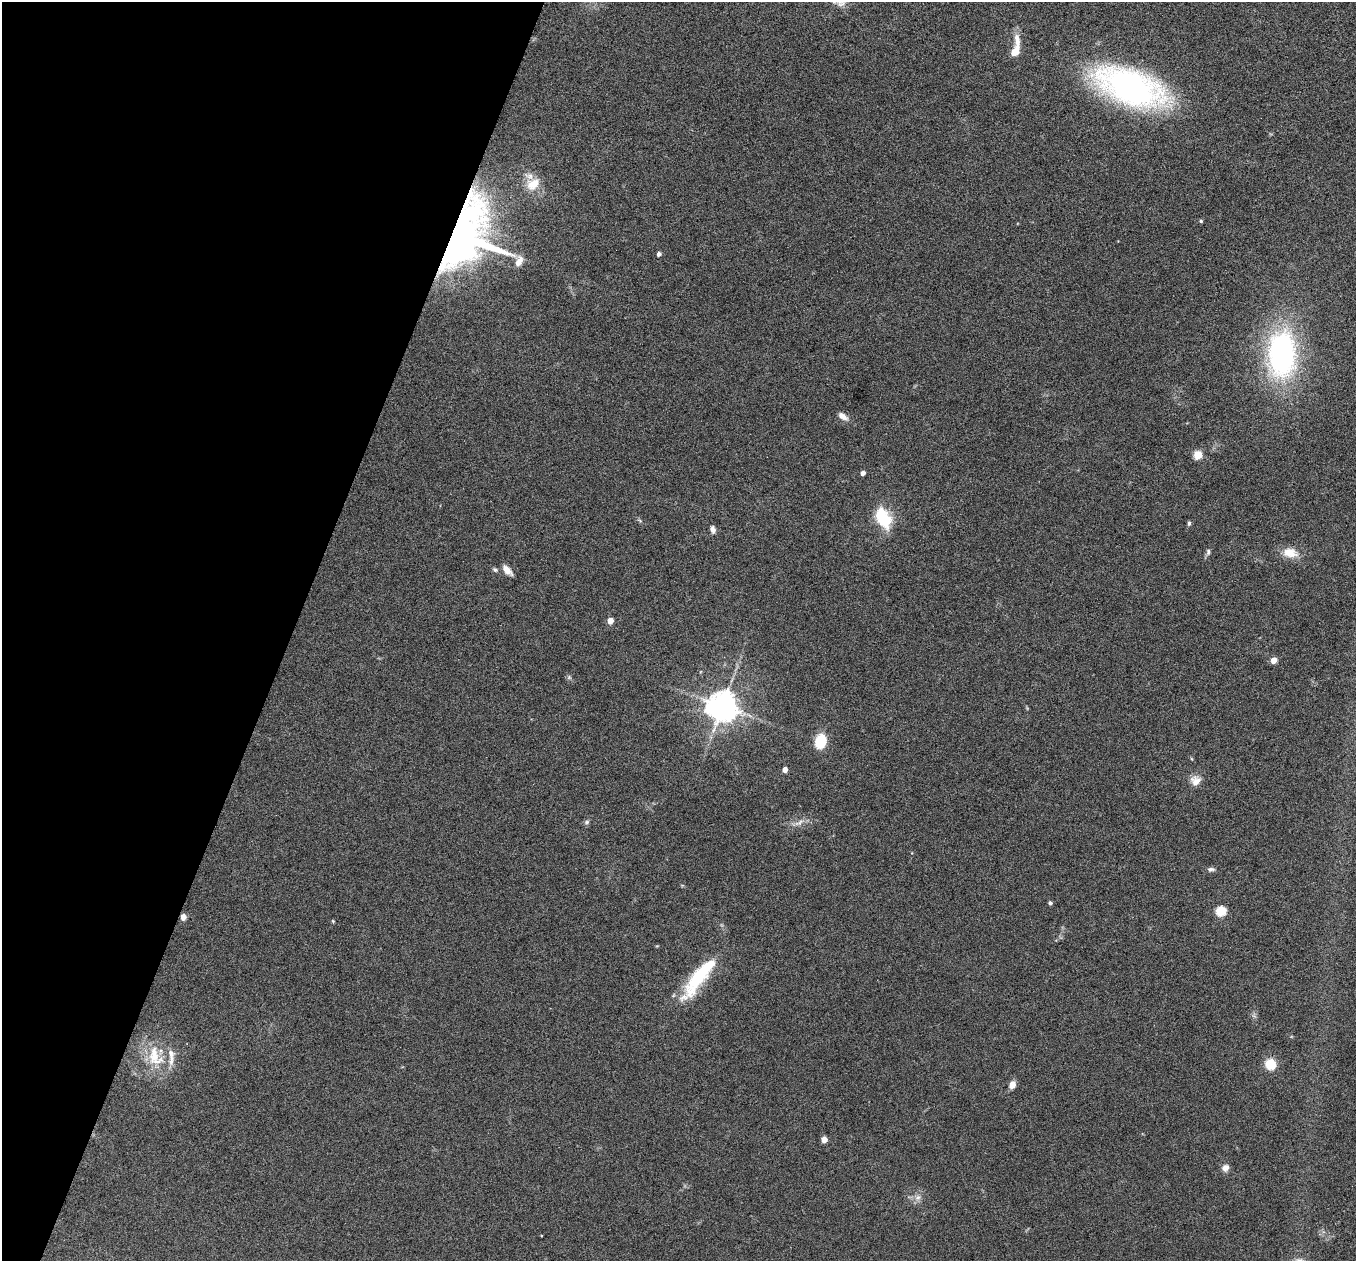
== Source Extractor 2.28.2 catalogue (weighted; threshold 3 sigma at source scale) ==
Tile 9 of 4 x 4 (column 1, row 3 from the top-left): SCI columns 3-1356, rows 1522-2780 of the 5417 x 5429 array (HDU 1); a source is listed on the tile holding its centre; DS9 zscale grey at full resolution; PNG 1358 x 1263 px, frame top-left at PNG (2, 2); no overlay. Shown black and unused: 21% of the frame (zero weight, under 4 of 8 exposures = <1% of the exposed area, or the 3 px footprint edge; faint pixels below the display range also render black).
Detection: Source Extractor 2.28.2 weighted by HDU 2 'WHT'; one run over the whole footprint, this tile lists its part. Background 0.0761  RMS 0.0044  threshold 0.018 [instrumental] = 3 sigma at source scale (4.09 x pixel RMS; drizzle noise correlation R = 1.36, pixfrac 0.8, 0.05/0.05 arcsec/px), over >= 5 px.
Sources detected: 44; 5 inside a brighter listed object's ellipse — not listed separately; the other 39 listed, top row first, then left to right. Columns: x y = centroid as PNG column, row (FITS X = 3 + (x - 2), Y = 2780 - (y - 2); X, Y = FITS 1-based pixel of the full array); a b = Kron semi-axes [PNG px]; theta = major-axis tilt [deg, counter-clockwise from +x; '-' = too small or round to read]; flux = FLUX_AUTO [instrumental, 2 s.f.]
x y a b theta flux
1015 51 13 8 59 4.5
1131 87 60 27 -21 150
531 185 18 13 -66 6.1
1201 221 4 4 - 0.52
463 236 58 40 63 230
659 254 4 4 - 1.4
519 261 14 8 64 3.2
1282 354 44 26 89 90
843 416 12 7 -33 2.5
1198 455 5 5 - 17
863 473 4 4 - 2
883 518 24 14 -63 17
1189 523 6 4 74 0.73
713 529 8 5 -78 1.7
1208 552 9 5 83 1
1290 553 20 12 -10 5.9
495 570 7 5 -27 0.85
507 570 14 7 -47 2.9
610 621 4 4 - 5.9
1274 660 5 4 - 5.3
569 677 6 6 - 0.74
722 706 8 8 - 730
820 742 13 9 76 13
785 769 4 4 - 3.2
1195 781 14 13 - 3.6
587 822 8 5 27 0.85
799 823 16 5 25 2.1
1211 869 10 5 -1 1.1
1050 903 4 4 - 0.95
1221 911 5 5 - 28
183 917 6 5 - 2.8
333 921 4 3 - 0.41
699 977 58 14 53 27
155 1056 33 20 -70 14
1270 1064 8 8 - 11
1012 1085 7 5 66 3.9
824 1140 4 4 - 5.7
1225 1168 8 8 - 2.2
918 1197 9 8 - 2.1
Overlapping masked pixels (flux is a lower limit): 2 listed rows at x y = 463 236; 183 917